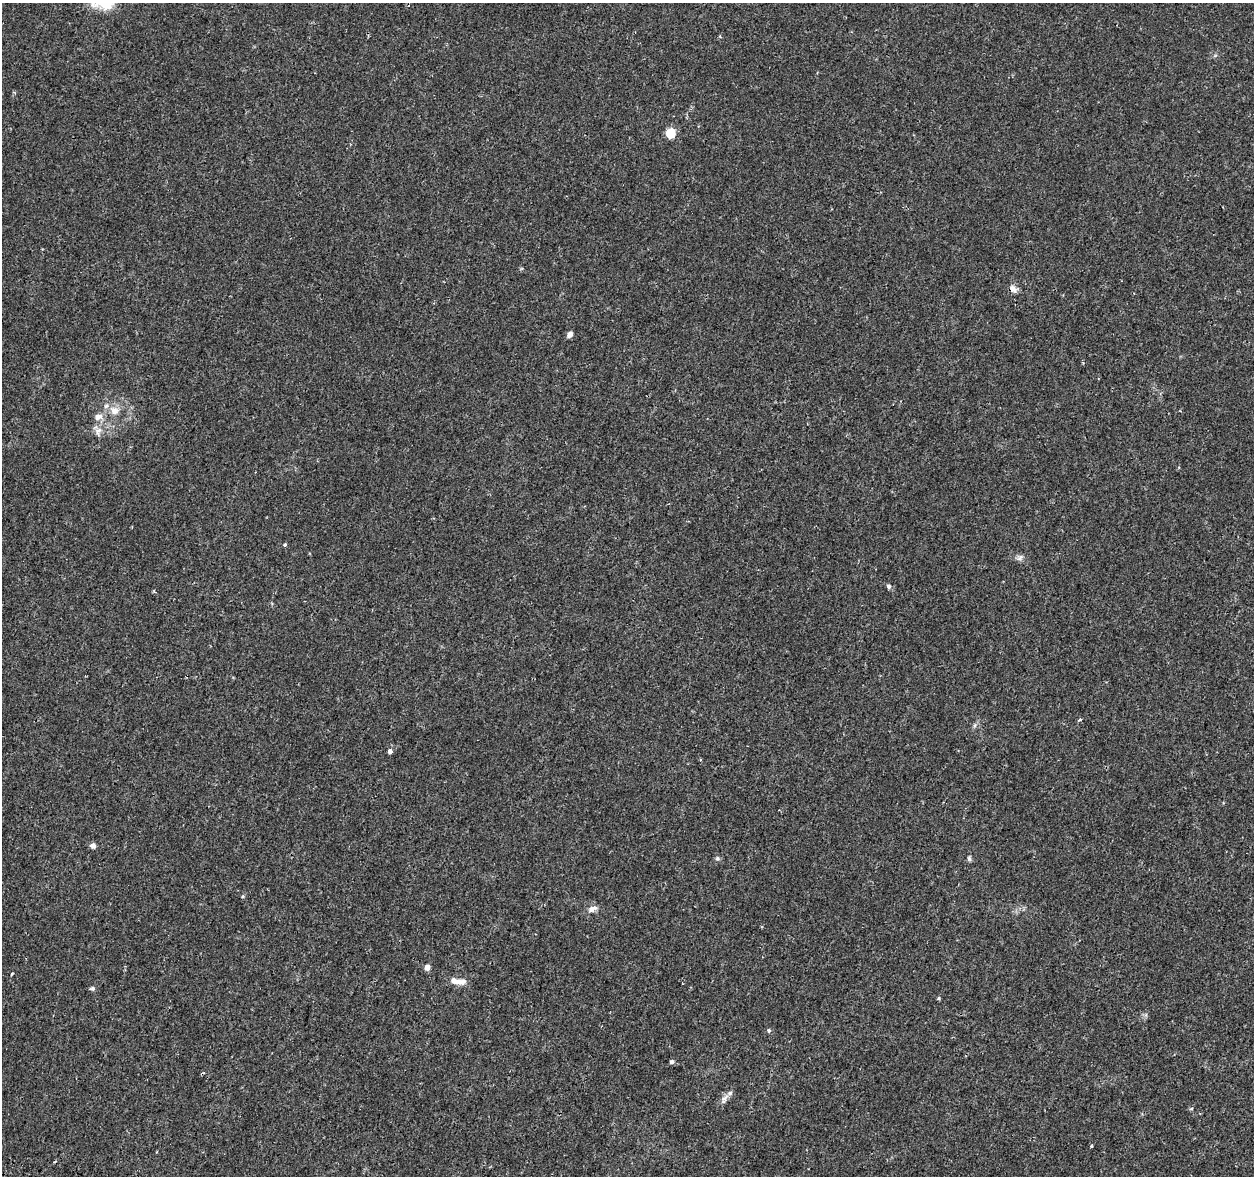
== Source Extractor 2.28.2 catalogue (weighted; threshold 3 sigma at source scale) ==
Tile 7 of 4 x 4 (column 3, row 2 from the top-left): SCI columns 2552-3803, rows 2674-3847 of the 5092 x 5290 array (HDU 1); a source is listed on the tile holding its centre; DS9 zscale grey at full resolution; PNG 1256 x 1178 px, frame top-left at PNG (2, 3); no overlay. Shown black and unused: <1% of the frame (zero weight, under 2 of 3 exposures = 3% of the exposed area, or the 3 px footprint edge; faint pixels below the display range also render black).
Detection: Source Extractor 2.28.2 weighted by HDU 2 'WHT'; one run over the whole footprint, this tile lists its part. Background 0.00631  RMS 0.0022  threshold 0.00969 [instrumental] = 3 sigma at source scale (4.5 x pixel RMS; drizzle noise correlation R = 1.50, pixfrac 1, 0.0396/0.0396 arcsec/px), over >= 5 px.
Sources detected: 30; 3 inside a brighter listed object's ellipse — not listed separately; the other 27 listed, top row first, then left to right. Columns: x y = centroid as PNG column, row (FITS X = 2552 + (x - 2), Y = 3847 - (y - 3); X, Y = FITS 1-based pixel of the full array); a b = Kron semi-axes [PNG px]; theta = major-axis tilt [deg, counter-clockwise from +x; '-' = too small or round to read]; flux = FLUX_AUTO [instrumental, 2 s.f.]
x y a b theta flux
106 5 34 17 -8 6.3
670 133 6 5 - 7.7
1013 289 12 8 -36 1.1
570 334 5 4 - 1.4
114 411 13 11 -24 2
98 417 12 9 20 1.3
98 431 12 9 66 1.5
285 545 4 4 - 0.28
1020 558 10 7 45 0.7
889 586 6 6 - 0.48
1080 720 3 3 - 1.3
975 725 6 4 89 0.38
390 751 4 4 - 2.6
93 846 6 6 - 0.93
717 858 7 5 69 0.41
969 858 7 5 -75 0.41
243 896 5 3 - 0.23
592 909 14 7 18 1.2
427 967 5 4 - 2
11 974 4 3 - 0.33
454 981 15 8 -15 1.7
92 988 7 5 2 0.44
939 998 5 4 - 0.3
769 1030 6 5 - 0.35
672 1061 4 3 - 0.9
724 1099 16 6 60 1.1
1091 1146 3 3 - 0.29
Overlapping masked pixels (flux is a lower limit): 1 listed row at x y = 1013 289
Isophote crosses this tile's border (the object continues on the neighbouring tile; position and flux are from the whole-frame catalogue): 1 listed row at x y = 106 5